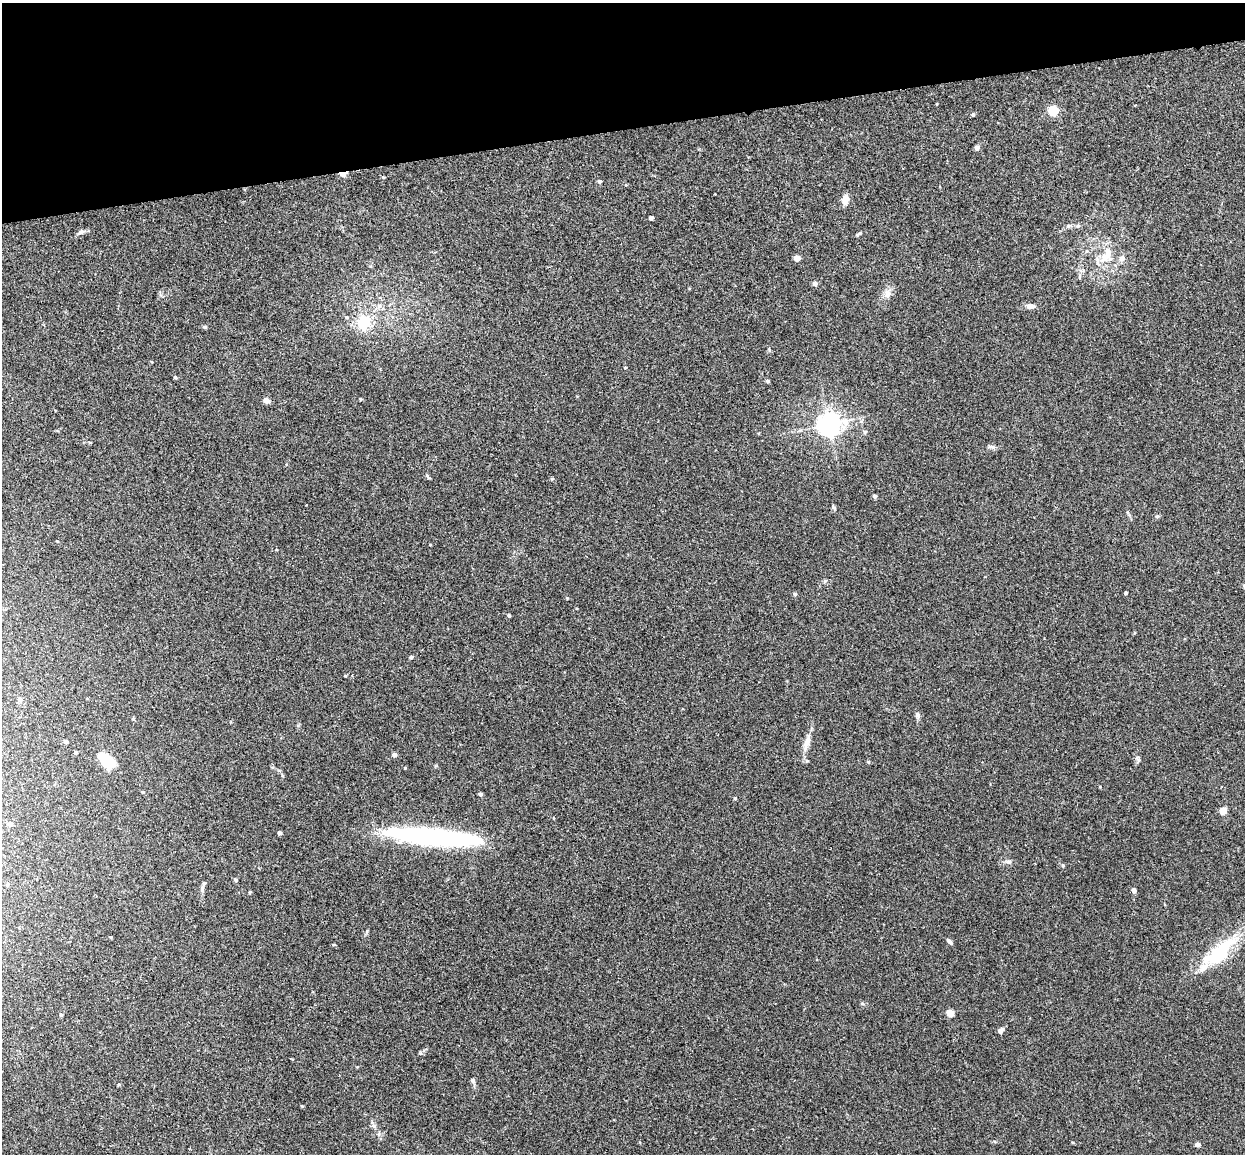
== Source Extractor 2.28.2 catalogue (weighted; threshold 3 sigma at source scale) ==
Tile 3 of 4 x 4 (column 3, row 1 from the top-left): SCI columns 2545-3787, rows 3608-4759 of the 5086 x 5029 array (HDU 1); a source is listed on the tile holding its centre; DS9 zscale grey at full resolution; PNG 1247 x 1156 px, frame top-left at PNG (2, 3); no overlay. Shown black and unused: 11% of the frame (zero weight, under 3 of 4 exposures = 5% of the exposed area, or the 3 px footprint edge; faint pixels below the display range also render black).
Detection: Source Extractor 2.28.2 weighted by HDU 2 'WHT'; one run over the whole footprint, this tile lists its part. Background 0.0387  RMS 0.0042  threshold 0.0191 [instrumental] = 3 sigma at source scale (4.5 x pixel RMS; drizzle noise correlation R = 1.50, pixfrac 1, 0.05/0.05 arcsec/px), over >= 5 px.
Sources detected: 78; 3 inside a brighter object's white glare — not listed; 4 inside a brighter listed object's ellipse — not listed separately; the other 71 listed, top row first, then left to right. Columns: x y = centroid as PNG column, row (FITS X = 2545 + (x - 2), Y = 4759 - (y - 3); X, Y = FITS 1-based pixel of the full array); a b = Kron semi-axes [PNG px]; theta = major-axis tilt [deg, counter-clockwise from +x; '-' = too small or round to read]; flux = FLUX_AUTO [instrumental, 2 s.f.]
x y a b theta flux
1053 110 5 5 - 24
973 115 5 4 - 0.66
977 148 6 6 - 1
343 173 8 4 5 5.3
600 181 5 5 - 0.76
845 200 12 7 80 3.1
651 218 4 4 - 1.5
1078 226 7 5 20 0.74
80 232 9 5 19 1.2
859 234 10 3 29 0.65
797 258 5 4 - 3.6
1104 258 16 12 67 6
1122 258 8 7 - 1.9
1079 277 6 4 72 0.55
815 284 5 4 - 1.8
887 293 12 8 85 2.5
379 306 6 6 - 1.3
1030 306 10 6 -4 2.2
364 323 6 6 - 51
205 327 5 4 - 0.67
625 368 4 3 - 0.4
175 377 4 4 - 0.52
767 381 4 4 - 0.71
360 399 5 3 - 0.35
266 400 7 6 - 1.6
829 424 7 7 - 340
865 432 6 4 -45 0.61
90 442 5 3 - 0.34
991 447 9 4 -9 0.97
427 476 6 4 -70 0.52
875 496 4 4 - 1.2
833 507 7 4 -71 0.63
1157 516 6 5 - 0.63
825 581 6 4 44 0.54
1126 593 3 3 - 0.63
795 594 5 4 - 0.68
567 598 3 3 - 0.3
509 615 4 3 - 0.6
411 657 4 4 - 0.92
20 700 6 6 - 1.1
917 715 9 6 -84 1.2
66 742 4 3 - 1.3
807 743 28 7 73 4
76 752 3 3 - 0.51
394 754 5 4 - 1.3
868 762 5 4 - 0.54
106 763 25 9 -46 6.5
405 768 3 3 - 0.3
142 792 4 4 - 0.41
480 794 4 4 - 1.2
735 798 4 4 - 0.42
1223 811 10 8 55 2.3
9 824 6 5 - 0.78
279 833 4 4 - 1.1
445 838 89 17 -6 57
1008 861 10 5 -6 1.1
1063 865 5 4 - 0.58
235 880 5 4 - 0.73
204 883 5 5 - 0.67
1134 890 4 4 - 1.9
250 892 5 3 - 0.38
110 937 3 3 - 0.39
950 942 8 4 -49 0.99
1219 952 51 18 40 24
950 1013 5 4 - 9.5
61 1015 5 3 - 0.35
1000 1031 7 5 45 1.4
473 1081 6 5 - 0.89
119 1084 5 3 - 0.44
302 1106 4 3 - 0.41
1197 1144 4 4 - 1.7
Overlapping masked pixels (flux is a lower limit): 1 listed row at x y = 343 173
Unlisted compact peaks at least as high as the median listed source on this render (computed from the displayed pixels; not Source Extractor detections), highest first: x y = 420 1053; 769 350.